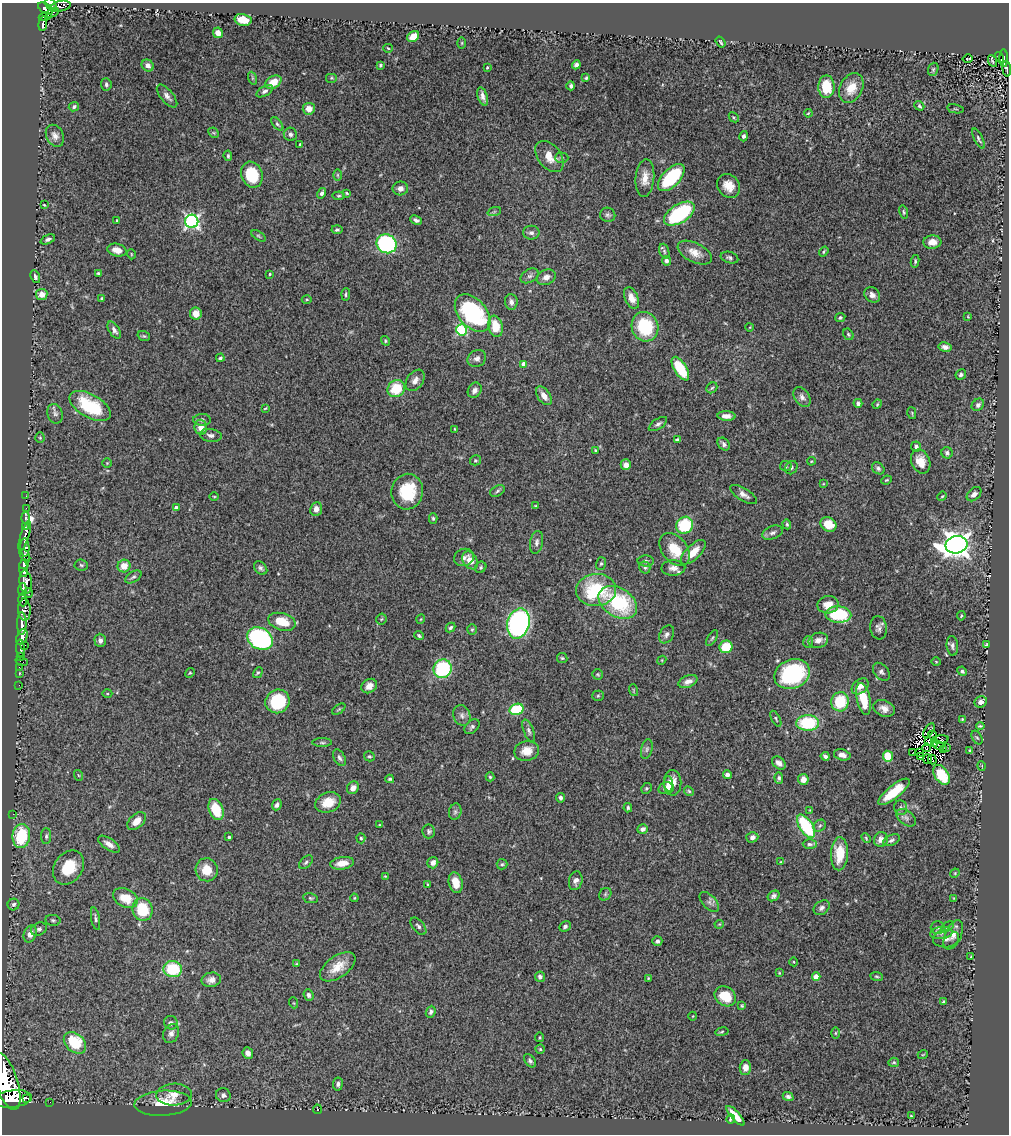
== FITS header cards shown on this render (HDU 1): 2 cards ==
NAXIS1  =                 1007
NAXIS2  =                 1132

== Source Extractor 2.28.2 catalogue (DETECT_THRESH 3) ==
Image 1007 x 1132 px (HDU 1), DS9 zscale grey, 1 PNG px = 1 image px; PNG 1011 x 1136 px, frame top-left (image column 1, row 1132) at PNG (2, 3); each listed source drawn as its Kron ellipse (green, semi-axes under 4 px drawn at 4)
Background 0.942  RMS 0.041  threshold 0.124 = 3 sigma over >= 5 px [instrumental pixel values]
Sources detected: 400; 6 with non-positive FLUX_AUTO (blend fragments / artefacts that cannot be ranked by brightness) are neither listed nor drawn; the other 394 listed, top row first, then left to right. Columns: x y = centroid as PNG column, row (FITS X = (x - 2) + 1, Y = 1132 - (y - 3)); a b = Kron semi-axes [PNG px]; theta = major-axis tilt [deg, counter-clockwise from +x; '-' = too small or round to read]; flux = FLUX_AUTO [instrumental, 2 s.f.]
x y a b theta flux
51 5 7 4 -58 820
60 6 11 5 12 490
45 8 8 5 -32 850
53 13 7 3 31 210
45 17 6 4 12 560
243 20 8 6 -11 41
43 24 7 4 84 230
218 33 5 4 - 13
413 37 6 5 - 36
720 42 6 3 -54 4.2
462 43 5 3 - 2.5
388 48 5 2 - 2.4
999 57 6 2 -59 21
968 58 5 2 - 2.6
1004 58 9 3 -88 110
992 61 6 3 -64 5.1
148 65 6 5 - 13
380 65 3 3 - 3.9
576 65 4 4 - 7.5
487 67 3 2 - 2.8
933 69 7 5 70 4.1
1007 69 8 3 -84 140
252 78 6 4 -72 4
332 78 6 5 - 4.1
586 78 4 4 - 3.8
273 82 8 6 31 40
106 84 6 5 - 5.9
571 86 4 3 - 6.8
826 87 11 8 89 78
851 88 16 11 62 44
265 91 9 5 31 7.8
167 96 14 6 -50 14
483 96 9 5 -72 12
919 106 5 4 - 4
74 107 5 4 - 6
309 109 6 6 - 23
955 109 8 2 -11 2.7
808 113 4 3 - 2.5
734 117 5 3 - 3.5
277 124 8 4 -52 4.8
214 133 6 4 -44 3.8
290 134 7 6 - 6.8
55 136 11 8 -62 16
744 136 5 4 - 6.7
978 139 11 3 -64 5.8
300 144 3 3 - 2.1
228 156 5 3 - 3.9
549 156 18 11 -51 40
562 158 6 5 - 4.2
252 175 13 10 -69 96
337 175 6 4 -89 4
671 177 17 8 46 200
645 178 19 9 85 34
728 186 13 10 -50 34
400 188 7 7 - 15
322 193 5 4 - 6.3
347 193 4 3 - 2.8
338 196 6 4 6 3.7
44 205 3 2 - 2.9
494 212 7 4 19 4.2
903 212 7 4 -76 4.3
679 214 17 9 32 270
608 215 7 7 - 7.4
117 220 3 3 - 3.4
416 220 6 4 -25 7.6
192 221 6 6 - 690
337 230 5 4 - 4.9
531 233 8 7 - 11
258 236 8 4 -33 4.5
48 239 8 4 24 7.4
932 242 9 6 5 22
386 244 10 9 - 330
117 250 10 6 -13 26
664 251 8 5 -72 5.9
824 252 5 3 - 3.5
695 253 18 9 -26 34
131 254 5 3 - 2.4
729 258 9 5 -16 7.7
666 261 5 4 - 8
915 261 6 4 81 4.3
98 273 3 3 - 3.9
270 274 3 3 - 3.9
530 276 9 6 30 9.2
35 277 7 4 -69 5.8
546 277 10 7 24 16
42 294 6 5 - 23
346 294 6 2 85 3.9
872 295 8 7 - 13
102 298 3 3 - 2.9
632 298 11 6 -67 23
307 299 5 3 - 2.8
511 302 8 6 -84 11
473 313 22 14 -49 350
196 314 6 6 - 28
968 317 3 2 - 2
840 318 5 4 - 4
495 326 11 7 -79 63
645 327 15 13 -69 150
750 327 4 2 - 1.9
114 330 9 5 -57 9.9
462 330 5 5 - 230
848 334 6 5 - 4.6
144 336 6 4 -19 4
385 341 5 4 - 3.6
945 347 7 5 -11 10
220 358 4 3 - 4.8
477 358 9 8 - 13
524 364 4 4 - 31
680 369 13 6 -58 120
961 374 5 5 - 7
415 380 12 8 55 16
712 388 6 5 - 4.5
396 389 9 8 - 84
475 390 8 6 57 14
544 396 10 6 -55 25
802 397 11 7 -54 12
858 403 4 4 - 8.1
877 404 5 4 - 2.9
978 405 7 5 45 7.9
90 406 23 11 -30 160
265 408 3 2 - 2.4
912 413 6 4 -76 3.3
55 414 10 7 -69 10
727 416 9 5 -2 18
202 420 9 6 -1 7.9
658 424 10 5 34 8.8
201 427 7 6 - 26
455 429 3 2 - 2.5
211 435 11 6 -8 11
40 438 5 4 - 3.4
677 440 4 3 - 4.8
724 444 7 5 -48 9
916 446 5 5 - 7.7
595 450 3 3 - 3
947 453 6 5 - 9.7
475 460 5 5 - 3.9
811 461 4 4 - 2.8
921 461 12 9 -67 40
107 463 4 4 - 2.9
626 465 5 5 - 16
786 466 6 5 - 4.9
791 468 7 6 - 6.9
878 468 7 5 -42 6.5
886 480 5 3 - 2.9
823 484 3 2 - 1.8
497 491 8 5 29 6
407 492 18 15 82 120
974 494 8 6 43 11
744 495 15 6 -32 15
26 496 2 2 - 12
214 496 5 3 - 2.3
942 496 5 4 - 2.8
536 506 4 3 - 2.6
26 508 2 2 - 22
176 508 4 4 - 10
316 509 7 6 - 17
25 518 6 3 -88 160
433 518 5 4 - 4.6
787 524 5 4 - 3.9
828 524 8 7 - 48
685 525 9 8 - 140
26 527 3 3 - 370
772 533 10 6 20 10
25 536 15 4 73 470
537 542 11 6 80 10
956 545 11 8 11 3400
25 547 9 4 -87 2800
675 549 19 12 -51 72
693 552 16 7 44 43
25 555 7 4 -59 1200
464 557 10 8 23 11
470 560 9 7 -56 33
646 561 8 5 -2 7.1
24 564 5 4 - 1800
601 564 6 5 - 5.5
81 565 7 5 -5 5.1
124 566 6 6 - 36
481 567 6 5 - 4.7
645 567 6 5 - 5.5
261 568 7 5 -47 7.7
673 568 12 8 2 19
24 569 8 4 -85 3500
133 577 9 5 32 6.7
26 582 11 6 -82 2700
22 590 6 3 84 670
596 590 20 16 4 190
28 593 5 3 - 410
23 600 7 4 -87 1100
618 602 21 14 -32 210
828 605 10 8 11 33
24 610 11 6 -87 1600
838 615 13 8 -3 170
961 616 5 3 - 2.6
381 619 5 5 - 3.7
421 619 4 3 - 2.2
282 622 14 8 -16 58
22 624 11 4 -89 2800
518 624 15 11 75 760
451 628 5 4 - 5.4
879 628 12 8 -83 11
472 630 5 5 - 3.9
667 634 9 6 58 11
419 636 5 3 - 4.1
22 637 8 5 70 2300
260 638 13 10 -31 570
712 638 9 3 58 4.3
100 640 7 5 -88 11
818 640 10 7 15 16
808 642 6 5 - 5
24 645 4 3 - 130
986 645 4 2 - 2.7
952 646 10 5 -84 8.6
726 647 6 6 - 82
21 648 9 3 -88 180
20 656 3 2 - 44
562 658 5 5 - 4.1
662 660 4 3 - 2.4
22 662 6 2 -19 55
936 662 5 3 - 2.2
19 667 3 2 - 27
443 669 9 9 - 210
962 671 5 4 - 5.4
881 672 10 7 -49 9
19 673 3 3 - 54
190 673 5 4 - 3.6
258 673 6 4 59 3.9
598 674 6 5 - 3.6
792 674 18 14 22 300
688 681 10 6 22 16
19 685 2 2 - 22
369 686 8 6 37 19
860 686 9 6 40 19
633 690 6 3 -72 2.9
107 694 5 3 - 2.8
598 696 5 5 - 4
863 699 16 6 -78 73
277 701 12 11 - 160
840 702 10 9 - 110
981 702 6 5 - 15
884 708 11 8 -22 18
339 709 7 3 35 3.6
516 709 7 5 16 120
462 715 10 8 -69 13
776 719 9 4 -62 4.4
962 719 4 3 - 3
808 723 11 7 -1 160
980 726 4 2 - 3.7
472 727 8 6 44 7.2
529 731 12 5 -69 8.5
929 731 8 3 57 16
933 735 5 2 - 3.2
977 737 7 5 -61 4.4
940 739 8 3 7 7
929 742 4 2 - 1.1
322 743 10 4 0 5
934 743 4 2 - 0.29
939 745 6 2 -37 5.4
946 747 2 2 - 3.3
927 748 4 3 - 1.9
647 749 10 5 77 7.8
944 750 2 2 - 3.7
970 750 4 3 - 3
527 751 12 10 11 36
913 753 3 2 - 1.5
920 753 2 2 - 2.5
842 755 8 5 -15 17
369 756 5 5 - 4.5
825 756 4 3 - 7.9
888 756 5 5 - 80
921 757 3 2 - 5.1
339 758 9 5 -62 7.9
927 759 5 3 - 3.9
932 760 5 2 - 0.52
779 763 8 5 -41 12
982 766 5 3 - 2.4
727 774 4 4 - 12
78 775 5 3 - 2.4
941 775 11 7 -57 86
490 777 4 4 - 3.9
779 778 5 4 - 5.1
390 779 4 3 - 3.7
803 779 5 5 - 22
672 783 13 9 -89 30
668 784 7 4 -86 12
353 788 6 5 - 17
646 788 6 5 - 4.1
666 788 8 6 12 22
689 791 5 4 - 3.8
894 792 19 6 39 70
560 798 5 4 - 7.5
328 802 13 9 21 48
277 805 6 4 66 8.9
628 808 5 3 - 4
901 808 7 6 - 6.9
216 810 11 7 -68 79
810 810 4 4 - 2.3
455 812 8 6 75 7.6
13 814 2 2 - 14
906 818 11 7 -39 11
137 821 11 7 43 26
379 825 3 3 - 2.5
806 826 13 6 -57 190
820 826 7 5 45 5.5
643 829 5 4 - 10
429 831 7 6 - 6.5
21 836 12 9 81 140
46 836 8 5 90 6.2
229 837 3 3 - 4.4
752 837 6 5 - 11
361 838 5 4 - 3.7
866 838 5 3 - 3.1
881 839 7 7 - 19
891 840 9 5 24 7.5
109 844 13 5 -34 17
810 844 7 4 -1 6.1
839 854 17 8 87 60
306 862 8 5 44 6
781 862 4 4 - 2.5
342 863 12 6 8 31
433 863 6 5 - 16
502 864 5 5 - 4.3
69 867 18 14 56 88
207 870 11 11 - 52
955 873 5 4 - 3
385 876 3 3 - 2.1
576 881 9 6 78 11
456 883 10 7 -76 42
428 884 3 3 - 2.5
605 894 7 5 48 4.7
774 896 6 5 - 6.9
125 898 13 9 -27 57
311 898 8 5 -9 4.8
354 898 4 4 - 2.8
954 898 4 3 - 2.5
709 902 12 6 -48 11
13 904 6 5 - 8.5
822 908 9 6 36 8.9
142 909 11 10 - 110
96 919 11 4 -80 6.6
53 920 7 5 -11 5.2
719 924 5 4 - 2.6
418 926 10 5 -49 9
565 926 6 5 - 6.4
947 927 7 3 35 4
938 928 7 6 - 7.1
39 929 8 6 26 8.6
941 933 11 6 6 13
30 934 9 6 68 21
953 935 15 8 66 20
946 939 13 8 4 18
657 941 5 5 - 7.3
971 957 4 2 - 3
794 962 4 3 - 2.3
297 964 4 3 - 3
338 967 20 11 35 46
173 969 9 8 - 120
779 973 4 3 - 2.4
876 976 6 4 -8 4
540 977 5 5 - 8.3
816 977 4 4 - 38
648 978 3 3 - 2.6
211 980 10 7 11 14
308 995 6 4 -68 8
725 996 11 9 -35 62
944 1002 4 3 - 8.3
294 1003 5 3 - 2.6
742 1006 4 3 - 2.8
431 1012 6 4 67 7.8
693 1016 4 3 - 2
171 1023 7 6 - 6.7
722 1032 7 3 10 3.5
171 1033 10 7 65 12
835 1033 5 4 - 3.8
539 1037 4 2 - 2.6
75 1043 13 9 -44 120
540 1049 4 4 - 4.7
248 1053 6 5 - 13
923 1054 5 3 - 2.2
530 1061 7 5 -52 7.2
894 1062 5 4 - 3.6
745 1067 7 5 87 16
6 1081 29 11 -72 14000
338 1084 6 5 - 7.2
174 1095 17 11 2 31
223 1095 7 7 - 11
788 1097 5 4 - 6.8
27 1098 2 2 - 4600
13 1099 19 8 7 7400
50 1102 2 2 - 19
163 1103 28 12 3 82
317 1109 4 3 - 2.8
735 1116 12 4 -48 36
911 1116 4 3 - 2.5
731 1119 4 3 - 3.9
At the frame edge (FLAGS 8, measured only in part): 3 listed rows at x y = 51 5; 1007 69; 6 1081
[6 non-positive-flux detections neither listed nor drawn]